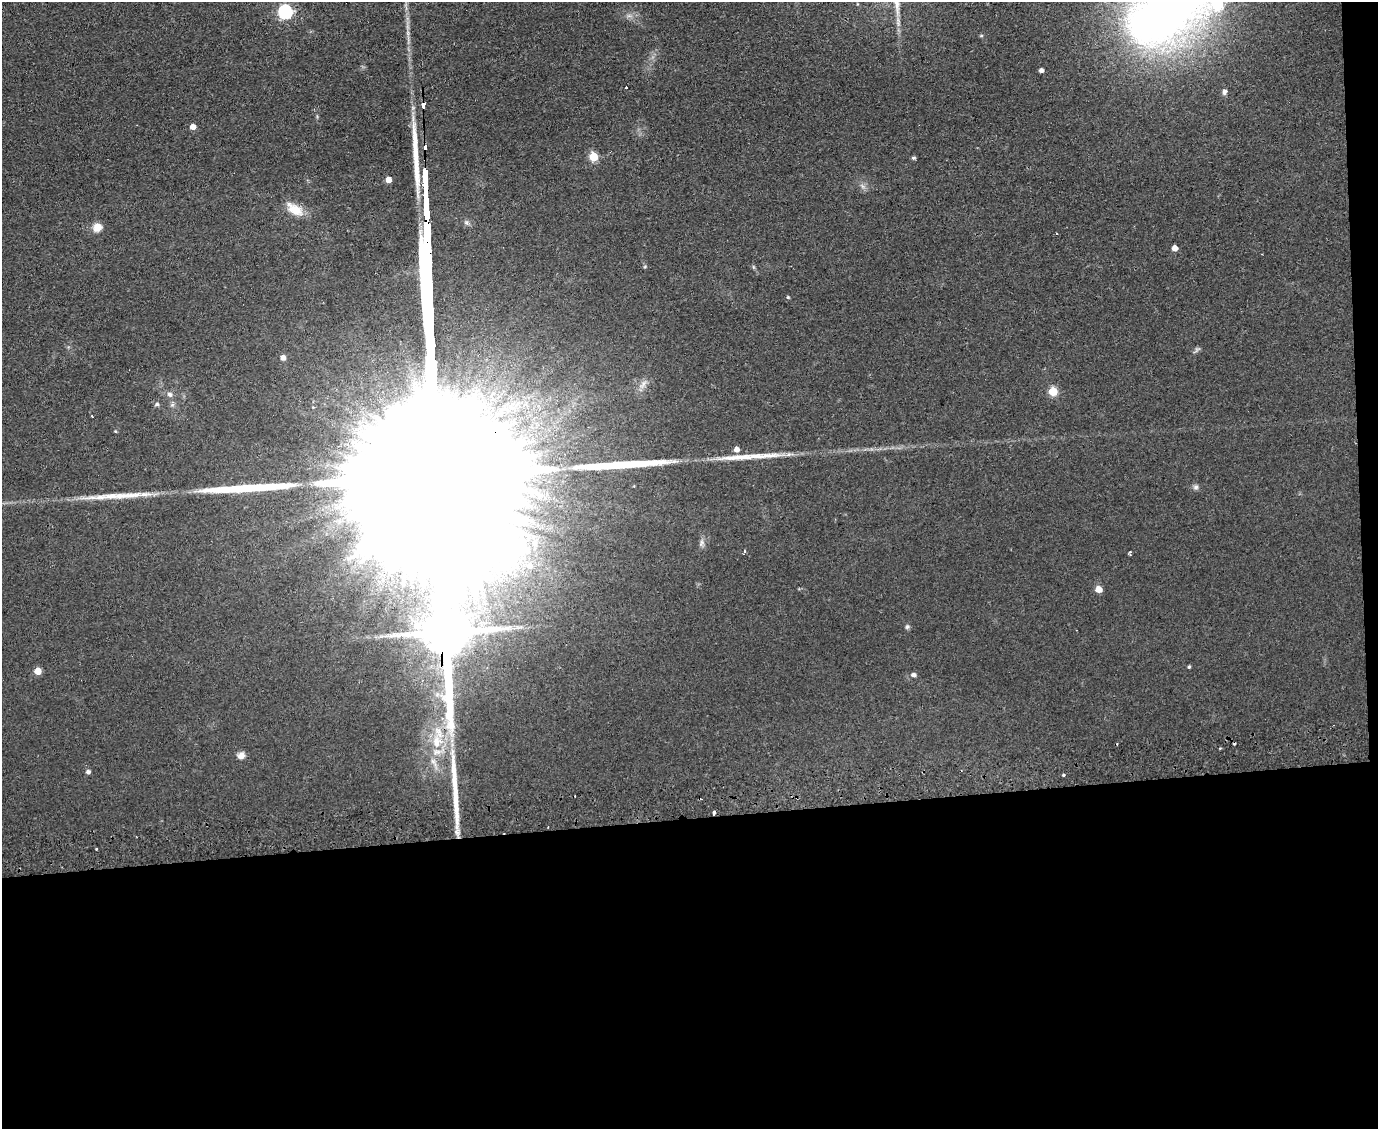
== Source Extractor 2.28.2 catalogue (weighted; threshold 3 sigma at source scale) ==
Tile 12 of 3 x 4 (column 3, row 4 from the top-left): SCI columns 3176-4551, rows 43-1169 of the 4674 x 6921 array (HDU 1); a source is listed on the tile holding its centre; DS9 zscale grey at full resolution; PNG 1380 x 1131 px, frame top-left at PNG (2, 2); no overlay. Shown black and unused: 29% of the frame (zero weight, under 2 of 3 exposures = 3% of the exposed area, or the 3 px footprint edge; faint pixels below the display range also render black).
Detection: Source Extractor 2.28.2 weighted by HDU 2 'WHT'; one run over the whole footprint, this tile lists its part. Background 0.0634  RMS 0.0089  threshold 0.0401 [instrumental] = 3 sigma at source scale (4.5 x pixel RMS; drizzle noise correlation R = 1.50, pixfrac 1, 0.05/0.05 arcsec/px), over >= 5 px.
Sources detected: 52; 1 too faint to see at this stretch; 1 inside a brighter object's white glare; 2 cosmic-ray / hot-pixel residue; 7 long thin detections or spike segments (spike, bleed or trail) — not listed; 1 inside a brighter listed object's ellipse — not listed separately; the other 40 listed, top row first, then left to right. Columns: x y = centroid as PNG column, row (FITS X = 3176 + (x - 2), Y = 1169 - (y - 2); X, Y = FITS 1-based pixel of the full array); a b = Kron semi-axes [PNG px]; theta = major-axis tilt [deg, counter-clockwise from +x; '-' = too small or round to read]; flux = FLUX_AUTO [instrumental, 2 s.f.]
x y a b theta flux
285 12 6 6 - 170
1167 12 98 54 32 650
629 16 7 4 -18 2.2
898 22 16 5 -84 5
1041 70 4 4 - 3
626 88 3 2 - 2.2
1224 92 7 5 78 2.6
423 105 6 4 87 200
193 127 5 4 - 7.7
425 147 5 3 - 210
593 157 5 5 - 43
914 158 5 4 - 1.6
388 180 5 4 - 9.5
862 186 10 4 -42 2.7
294 209 22 11 -36 16
97 227 11 9 50 8.9
1174 248 5 4 - 7.6
788 297 4 3 - 1.1
283 358 5 5 - 5.4
643 384 14 6 59 4.7
1053 391 5 5 - 39
170 394 8 7 - 3.1
157 404 6 4 14 1.9
92 416 3 2 - 0.8
115 431 4 4 - 0.83
736 449 5 5 - 5.5
1196 487 8 7 - 2.5
534 543 7 7 - 3.9
702 543 10 5 85 3.1
530 566 9 8 - 6.4
1098 589 5 5 - 13
907 627 7 5 87 1.8
1189 667 4 3 - 1.2
37 671 5 5 - 15
913 675 5 5 - 3.2
241 755 8 7 - 5.6
88 772 5 5 - 2.6
1064 775 3 3 - 3.8
714 813 4 3 - 4.2
96 849 3 2 - 0.79
Overlapping masked pixels (flux is a lower limit): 3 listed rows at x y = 423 105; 425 147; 714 813
Isophote crosses this tile's border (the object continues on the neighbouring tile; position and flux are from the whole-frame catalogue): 1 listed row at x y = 1167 12